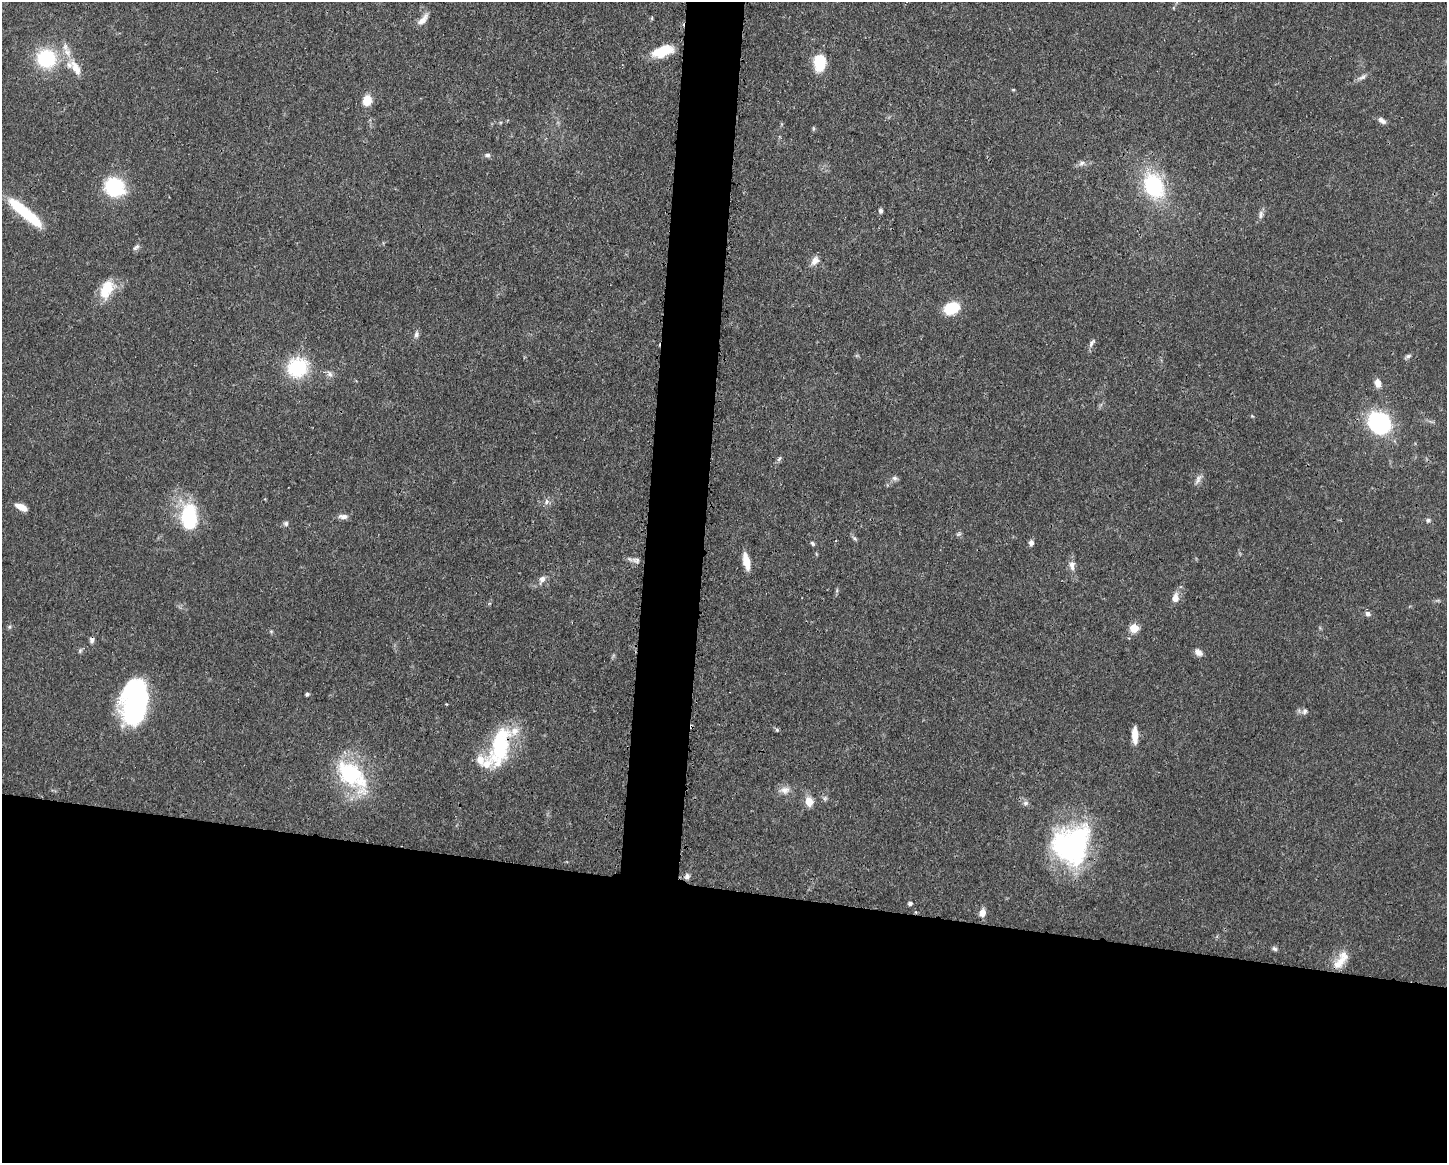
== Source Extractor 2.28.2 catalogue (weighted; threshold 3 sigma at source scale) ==
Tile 11 of 3 x 4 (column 2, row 4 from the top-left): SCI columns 1562-3006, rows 3-1163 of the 4681 x 4647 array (HDU 1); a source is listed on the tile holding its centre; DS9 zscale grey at full resolution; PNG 1449 x 1165 px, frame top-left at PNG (2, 2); no overlay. Shown black and unused: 27% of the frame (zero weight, under 3 of 4 exposures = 1% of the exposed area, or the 3 px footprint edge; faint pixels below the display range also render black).
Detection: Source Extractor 2.28.2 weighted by HDU 2 'WHT'; one run over the whole footprint, this tile lists its part. Background 0.0544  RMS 0.0033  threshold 0.0148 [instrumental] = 3 sigma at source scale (4.5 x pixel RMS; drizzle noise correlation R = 1.50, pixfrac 1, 0.05/0.05 arcsec/px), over >= 5 px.
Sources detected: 77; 1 inside a brighter object's white glare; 1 cosmic-ray / hot-pixel residue — not listed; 6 inside a brighter listed object's ellipse — not listed separately; the other 69 listed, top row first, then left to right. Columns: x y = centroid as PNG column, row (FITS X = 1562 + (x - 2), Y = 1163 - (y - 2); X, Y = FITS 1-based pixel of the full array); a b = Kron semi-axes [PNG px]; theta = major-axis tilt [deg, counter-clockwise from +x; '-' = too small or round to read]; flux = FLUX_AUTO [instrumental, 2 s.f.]
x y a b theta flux
423 20 17 7 50 2.6
662 51 23 11 20 9.9
46 58 24 23 - 20
819 62 15 10 90 14
76 68 23 10 -59 4.6
1362 77 13 6 30 1.3
1013 90 5 3 - 0.32
367 100 11 9 79 4.7
1382 121 10 7 -33 1.4
814 128 6 4 -90 0.42
487 155 8 5 0 0.87
1082 163 9 6 12 1.2
1154 186 21 16 -63 32
114 187 21 18 -37 21
881 211 5 5 - 0.86
25 212 46 10 -40 18
1261 215 12 7 83 1.3
136 247 11 5 44 0.94
815 261 12 8 60 2.2
106 289 25 15 64 8.7
952 308 14 10 20 13
416 334 8 6 81 1.1
1092 343 12 5 52 1.1
1408 356 9 5 31 0.75
297 367 19 18 - 22
330 374 8 7 - 1.2
1378 383 10 7 -81 2.4
1252 416 6 3 -45 0.35
1379 423 25 21 -42 32
779 459 8 5 54 0.72
894 478 8 6 -1 0.97
1198 479 15 6 60 1.5
546 501 8 7 - 1.2
21 507 12 6 -25 3.7
343 516 12 6 -2 1.6
189 517 25 15 -88 25
1428 520 7 6 - 0.72
286 523 7 7 - 0.79
959 534 7 4 15 0.58
854 538 7 4 -31 0.61
813 543 7 5 -51 0.59
1031 543 6 5 - 1.2
636 560 13 7 -7 1.6
746 561 17 7 -78 4.9
1072 565 14 8 -84 2.1
542 579 10 7 57 1.8
1175 598 10 7 80 2.9
1368 614 7 6 - 1.1
9 627 6 4 46 0.52
1134 628 5 5 - 12
271 631 6 3 -19 0.42
80 651 6 5 - 0.56
1198 652 11 8 -39 1.8
307 694 4 3 - 0.75
135 702 40 22 83 71
1304 711 8 6 71 1
777 730 5 5 - 0.56
1135 735 19 6 -88 3.9
501 747 46 28 67 24
352 775 50 26 -45 29
784 790 15 10 6 2.5
809 801 8 6 -77 5.3
1025 803 7 6 - 1
1072 845 42 38 54 61
687 876 8 7 - 1.2
910 903 6 5 - 0.76
982 913 7 6 - 2.9
1275 949 7 5 -38 0.75
1342 959 23 13 59 5.3
Overlapping masked pixels (flux is a lower limit): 1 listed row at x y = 501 747